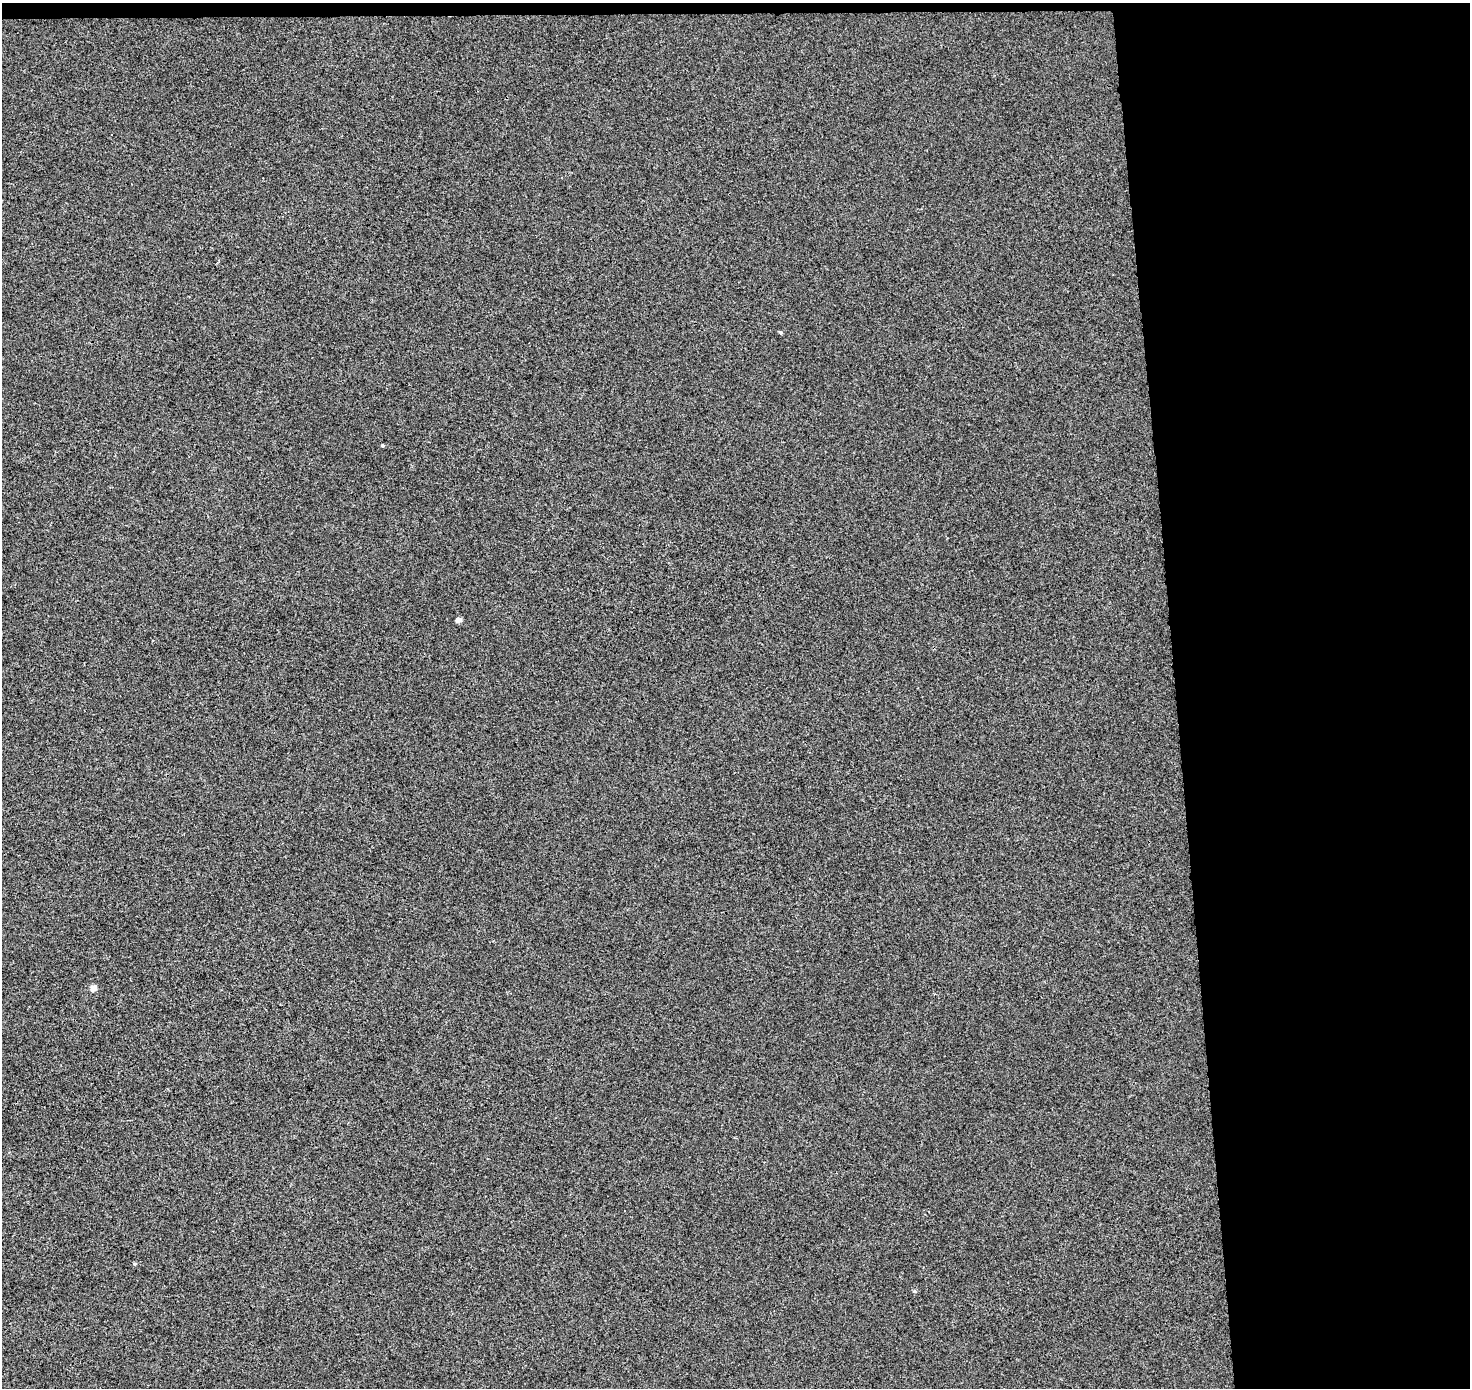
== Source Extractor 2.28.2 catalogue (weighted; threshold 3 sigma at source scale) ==
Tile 3 of 3 x 3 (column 3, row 1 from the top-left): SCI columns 2993-4460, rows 2775-4160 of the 4516 x 4205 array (HDU 1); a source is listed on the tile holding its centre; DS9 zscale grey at full resolution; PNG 1472 x 1390 px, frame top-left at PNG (2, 3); no overlay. Shown black and unused: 21% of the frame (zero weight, under 3 of 4 exposures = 5% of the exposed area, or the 3 px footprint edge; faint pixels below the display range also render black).
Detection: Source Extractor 2.28.2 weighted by HDU 2 'WHT'; one run over the whole footprint, this tile lists its part. Background -3.82e-04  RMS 0.0042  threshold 0.0188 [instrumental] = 3 sigma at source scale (4.5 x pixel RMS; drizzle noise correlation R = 1.50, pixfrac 1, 0.0396/0.0396 arcsec/px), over >= 5 px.
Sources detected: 6; all 6 listed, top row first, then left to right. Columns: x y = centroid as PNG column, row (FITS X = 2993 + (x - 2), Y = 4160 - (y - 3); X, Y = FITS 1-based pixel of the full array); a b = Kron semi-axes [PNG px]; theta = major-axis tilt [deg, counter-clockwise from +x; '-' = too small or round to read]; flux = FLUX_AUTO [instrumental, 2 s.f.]
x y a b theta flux
781 333 4 4 - 0.6
382 446 4 4 - 0.52
458 620 5 4 - 2.3
93 988 4 4 - 4.6
134 1264 4 4 - 0.63
914 1291 5 4 - 0.6